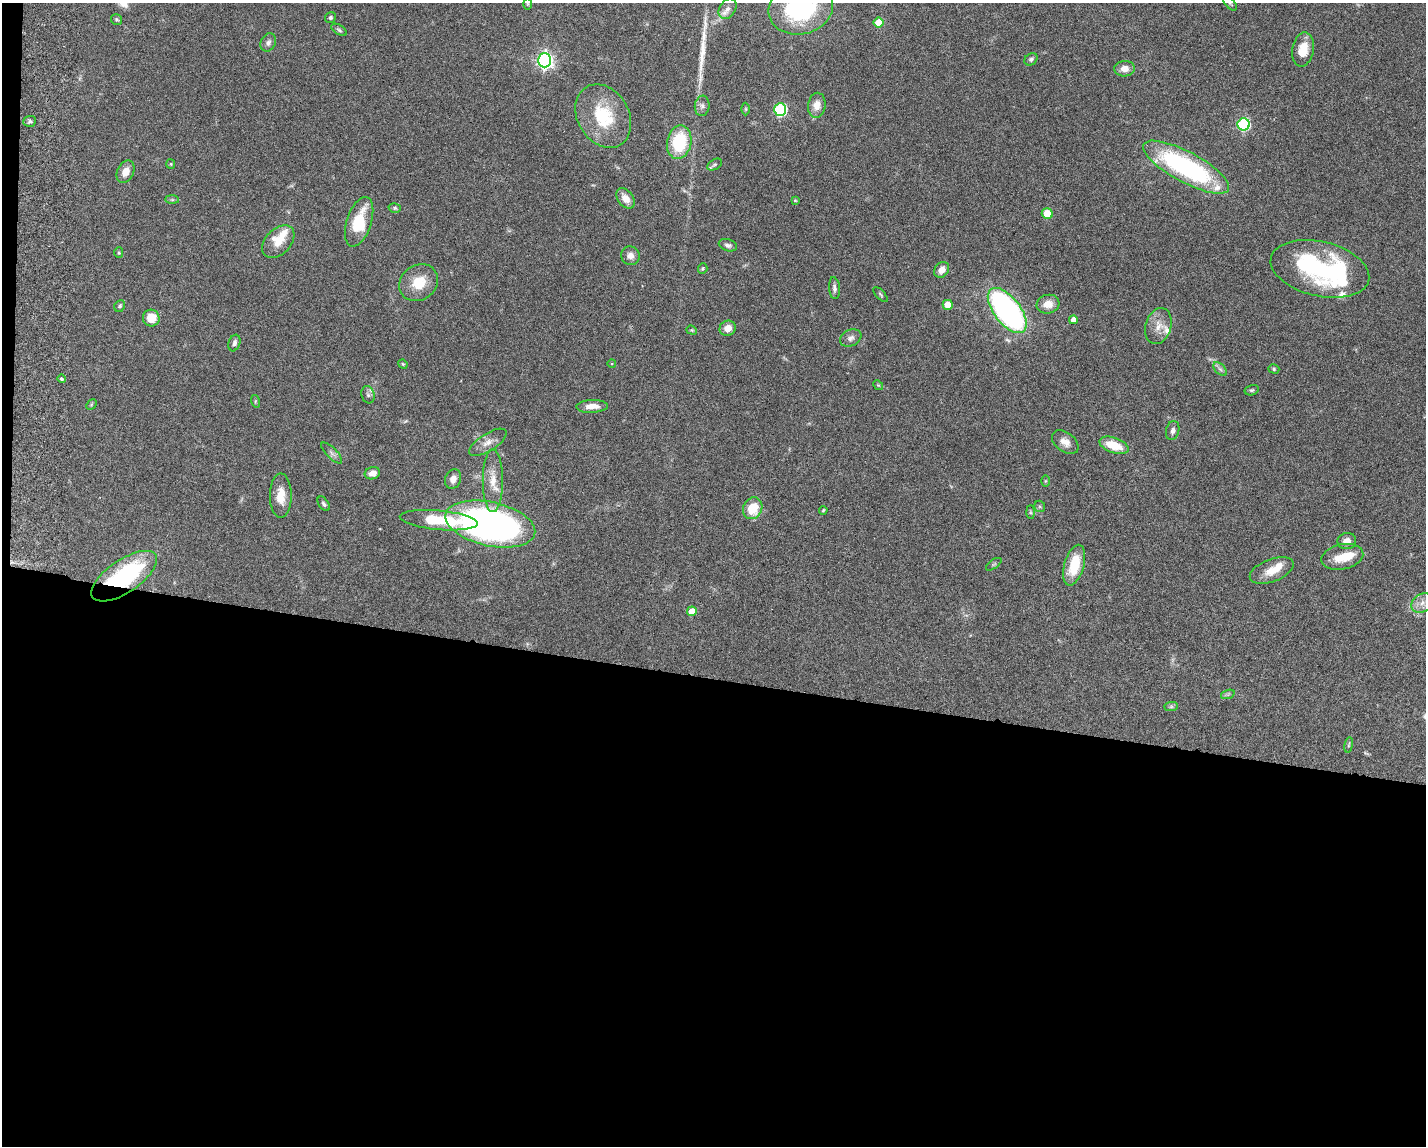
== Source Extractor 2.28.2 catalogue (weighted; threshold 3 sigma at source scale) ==
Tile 10 of 3 x 4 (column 1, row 4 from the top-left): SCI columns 277-1700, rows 10-1153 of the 4712 x 4595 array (HDU 1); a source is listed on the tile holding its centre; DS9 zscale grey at full resolution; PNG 1428 x 1148 px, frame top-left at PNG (2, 3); each listed source drawn as its Kron ellipse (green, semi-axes under 4 px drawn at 4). Shown black and unused: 41% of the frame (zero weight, under 3 of 6 exposures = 3% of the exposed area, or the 3 px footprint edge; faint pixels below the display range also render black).
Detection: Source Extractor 2.28.2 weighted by HDU 2 'WHT'; one run over the whole footprint, this tile lists its part. Background 0.0588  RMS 0.0038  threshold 0.0154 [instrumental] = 3 sigma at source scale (4.09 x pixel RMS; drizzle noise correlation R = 1.36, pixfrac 0.8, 0.05/0.05 arcsec/px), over >= 5 px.
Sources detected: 103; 1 too faint to see at this stretch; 2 inside a brighter object's white glare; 1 long thin detection or spike segment (spike, bleed or trail) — neither listed nor drawn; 8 inside a brighter listed object's ellipse — not listed separately; the other 91 listed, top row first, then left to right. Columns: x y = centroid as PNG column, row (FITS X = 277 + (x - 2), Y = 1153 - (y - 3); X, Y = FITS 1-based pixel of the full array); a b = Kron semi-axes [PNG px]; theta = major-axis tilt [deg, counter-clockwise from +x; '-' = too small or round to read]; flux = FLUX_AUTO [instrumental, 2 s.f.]
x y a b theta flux
1230 3 8 4 -47 0.6
528 4 6 4 -90 0.38
801 8 33 25 14 39
728 9 11 8 56 1.7
330 18 6 5 - 0.66
116 19 5 5 - 0.52
878 23 5 5 - 6.5
339 30 9 4 -33 0.65
268 43 9 7 64 1.2
1303 50 17 10 79 6.2
1031 59 7 5 41 0.89
545 60 7 6 - 120
1125 69 10 8 2 2.8
817 105 12 8 82 3.5
702 106 10 7 83 1.3
746 109 6 4 90 0.42
780 110 6 6 - 41
603 116 33 26 -60 17
30 121 6 5 - 0.68
1244 124 6 6 - 43
679 142 17 12 79 18
171 164 5 4 - 0.36
715 165 8 5 31 0.6
1186 167 48 15 -28 59
126 172 12 8 64 3
626 198 11 7 -53 3.3
172 200 7 4 0 0.62
795 200 4 4 - 0.33
395 208 6 4 -16 0.53
1047 214 5 5 - 6
359 222 25 12 72 14
278 242 19 12 46 5.4
728 245 9 6 -18 1.1
119 253 5 4 - 0.45
630 256 9 9 - 2.5
703 269 5 4 - 0.47
1320 269 50 27 -13 53
942 270 8 7 - 2.9
419 283 20 17 36 8.5
834 288 11 5 -85 1.3
880 294 9 4 -46 0.52
1048 304 11 9 14 3.8
948 305 5 5 - 5.5
120 306 6 5 - 0.72
1007 310 27 13 -52 92
151 318 8 8 - 5.7
1073 320 4 4 - 2.3
1158 326 18 12 73 4.2
728 328 8 7 - 3.1
692 330 5 4 - 0.39
851 338 11 8 23 1.6
234 343 8 5 71 1.2
403 364 5 4 - 0.39
612 364 4 3 - 0.26
1220 369 8 5 -45 0.97
1274 369 5 4 - 0.5
61 379 4 3 - 1.1
878 385 5 4 - 0.36
1252 390 7 5 14 0.59
368 395 9 6 -73 0.89
255 401 6 4 -73 0.39
91 404 6 4 45 0.38
592 406 16 6 2 3.6
1173 431 10 6 76 1.3
488 442 21 8 33 2.9
1065 442 15 9 -36 2.9
1114 445 15 7 -19 8.1
332 453 14 5 -45 1.2
372 473 8 6 16 2.6
453 479 10 8 72 2.4
493 481 31 10 -90 5.8
1045 481 6 4 89 0.35
281 496 22 11 90 5.2
324 504 8 5 -57 0.8
1040 506 6 5 - 0.56
753 508 11 9 64 8.7
823 510 4 3 - 0.41
1030 512 7 4 -89 0.56
439 520 39 9 -5 17
490 524 46 22 -13 150
1347 541 9 8 - 2.6
1342 557 21 12 12 7.2
994 564 9 4 35 0.56
1074 565 21 10 75 12
1272 570 23 11 21 5.2
124 576 38 16 34 44
1422 603 11 9 33 2.1
692 611 5 5 - 4.6
1228 694 7 4 19 0.59
1171 706 7 4 1 0.66
1349 745 8 4 81 0.51
Overlapping masked pixels (flux is a lower limit): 1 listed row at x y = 124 576
Isophote crosses this tile's border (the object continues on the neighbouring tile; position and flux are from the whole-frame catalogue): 2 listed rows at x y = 1230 3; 801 8